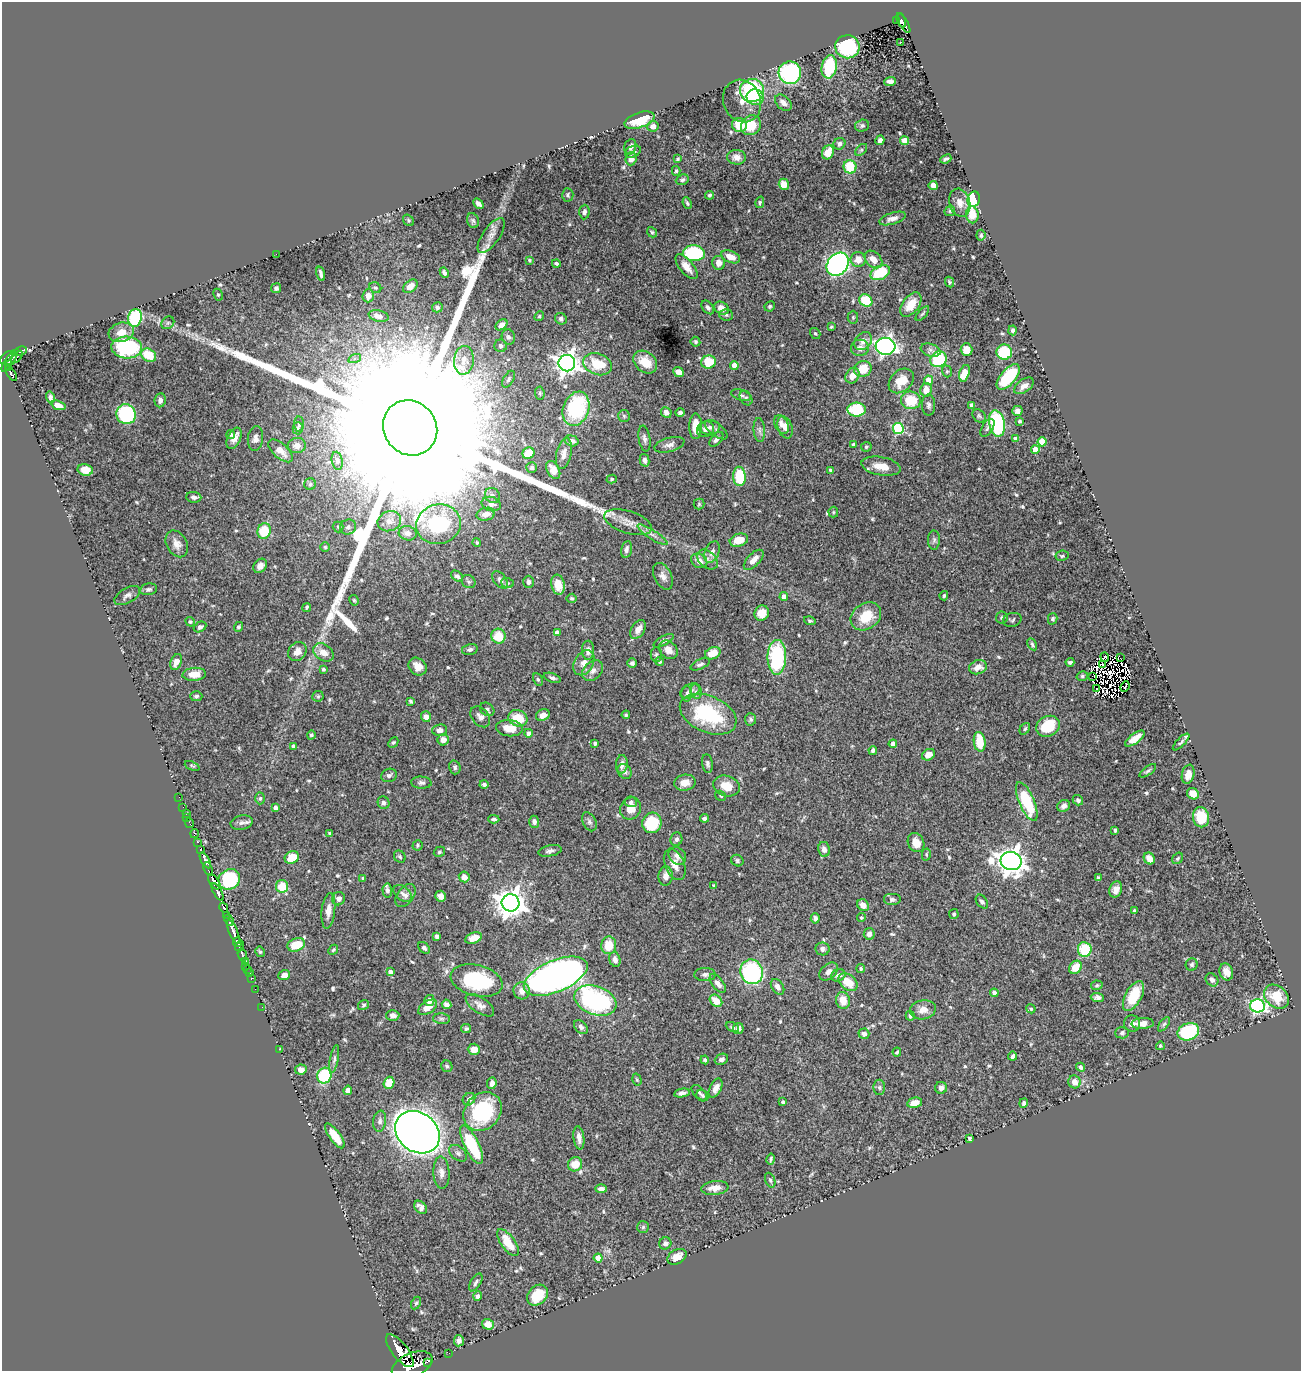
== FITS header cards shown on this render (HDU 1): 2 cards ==
NAXIS1  =                 1299
NAXIS2  =                 1369

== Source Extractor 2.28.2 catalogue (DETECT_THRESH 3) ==
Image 1299 x 1369 px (HDU 1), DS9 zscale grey, 1 PNG px = 1 image px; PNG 1303 x 1373 px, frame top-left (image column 1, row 1369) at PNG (2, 2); each listed source drawn as its Kron ellipse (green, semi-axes under 4 px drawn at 4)
Background 0.73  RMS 0.014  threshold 0.0423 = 3 sigma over >= 5 px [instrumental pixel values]
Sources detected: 630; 11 with non-positive FLUX_AUTO (blend fragments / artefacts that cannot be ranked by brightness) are neither listed nor drawn; of the other 619, the 500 brightest by FLUX_AUTO listed and drawn (119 fainter detections omitted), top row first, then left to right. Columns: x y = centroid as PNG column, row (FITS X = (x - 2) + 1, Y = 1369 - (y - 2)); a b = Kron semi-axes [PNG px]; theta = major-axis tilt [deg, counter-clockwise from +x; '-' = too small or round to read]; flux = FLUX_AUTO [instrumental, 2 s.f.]
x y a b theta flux
901 20 8 4 -68 74
896 21 2 2 - 9
904 24 10 3 -60 88
900 42 3 2 - 2.6
847 47 12 11 - 74
829 67 12 7 80 47
790 73 11 11 - 110
890 82 6 4 2 3.9
752 91 12 11 - 93
755 97 9 7 -22 11
742 101 22 18 -66 13
783 103 10 6 -44 5.8
639 120 16 7 18 23
739 125 7 7 - 20
751 125 10 9 - 23
653 126 6 5 - 4.8
862 126 7 6 - 2.4
880 140 5 4 - 3.8
905 141 4 4 - 24
839 144 6 5 - 2.8
630 147 8 6 73 3.4
861 150 7 4 45 1.8
633 152 8 5 21 2.9
828 152 7 5 63 14
736 157 9 7 -5 6.5
631 159 6 5 - 7
678 159 4 4 - 1.5
946 159 6 3 22 2
850 167 7 6 - 34
676 171 5 4 - 1.4
682 180 7 5 22 2.2
784 184 5 5 - 14
933 186 4 4 - 11
568 195 7 5 -86 1.8
709 195 4 4 - 1.9
974 199 8 6 77 63
760 202 6 4 75 1.5
687 203 6 3 -66 1.5
960 203 14 10 -74 7.8
478 204 6 4 -42 3.6
950 211 6 5 - 1.3
584 212 7 5 87 3.8
972 215 8 6 -86 16
892 218 13 5 18 5.6
408 220 6 5 - 1.5
473 221 8 5 -72 2.1
652 232 5 4 - 1.4
981 235 5 4 - 1.9
491 236 20 8 55 7.3
694 253 11 8 -3 82
276 254 2 2 - 9.6
731 257 10 5 -23 11
873 259 10 7 -45 10
529 260 4 3 - 1.5
858 260 7 7 - 11
556 263 4 3 - 2.1
719 263 7 6 - 8.3
838 264 12 10 51 280
686 267 15 7 -51 9.4
444 272 5 4 - 2.4
880 273 10 7 28 41
321 274 7 3 -74 2.5
949 282 5 4 - 1.5
410 286 8 5 37 6.4
276 288 5 5 - 2.4
375 288 6 5 - 1.5
218 295 6 4 -63 1.4
368 296 6 5 - 6.5
866 301 7 6 - 40
911 305 14 8 53 13
770 306 5 5 - 1.9
437 307 5 5 - 2.3
708 307 7 5 -50 3.2
721 308 8 6 -31 9.4
922 314 9 3 49 1.6
726 315 7 5 -4 1.8
379 316 10 5 -13 6.3
539 316 5 4 - 1.4
853 317 6 5 - 1.5
135 318 9 6 79 87
561 319 6 5 - 2.7
168 323 7 5 44 1.9
501 325 7 4 40 5.1
831 327 3 3 - 1.5
1013 330 5 4 - 2.2
121 332 13 9 15 11
815 333 6 5 - 1.7
508 337 8 6 -72 2.9
863 341 10 7 49 6.9
695 342 5 4 - 1.8
501 346 6 6 - 3.6
886 346 10 8 -6 310
127 347 15 11 -3 94
860 348 9 8 - 6.7
931 350 10 6 -19 3.4
966 350 6 6 - 12
20 351 7 3 20 64
1004 352 8 7 - 43
149 355 8 6 -34 28
6 357 8 4 41 390
17 357 7 2 47 45
355 358 6 4 19 2.6
939 359 8 7 - 49
10 360 13 4 56 400
464 360 14 10 86 9.2
645 362 13 10 -41 19
708 362 7 6 - 26
567 363 8 8 - 760
598 364 14 10 -19 29
734 365 4 4 - 11
8 368 3 3 - 110
863 369 9 7 24 20
947 371 6 5 - 1.6
679 372 6 4 -41 8.8
11 373 8 3 -58 170
964 373 8 5 73 19
852 376 8 6 58 11
1008 377 15 7 49 61
509 379 9 5 58 2.3
928 380 4 4 - 9.8
901 381 14 10 43 18
1024 386 11 6 36 4.9
926 390 7 6 - 11
540 393 7 4 -84 1.4
741 395 10 5 -18 2.5
50 397 6 4 -76 3
746 398 8 5 -58 2.2
160 400 7 5 81 3.8
911 400 10 9 - 32
58 405 7 4 -18 7.6
929 405 10 6 -89 3.3
972 405 4 4 - 4.1
576 409 17 13 70 85
857 410 9 7 1 55
1017 411 5 5 - 3.6
666 412 5 5 - 5.5
680 412 4 3 - 2.4
126 414 10 9 - 90
624 416 6 6 - 1.9
979 416 7 5 -44 1.8
1019 421 3 3 - 2.2
997 423 13 7 -79 100
299 424 7 4 -86 1.8
781 425 10 6 -66 5.6
696 426 12 6 90 17
709 427 10 7 5 4.3
785 427 11 7 -71 8.7
298 428 6 5 - 1.7
410 428 28 26 -51 220000
987 428 10 5 58 2.5
705 429 9 7 27 4.7
898 429 5 5 - 92
716 430 13 6 -37 2.8
759 430 12 5 -86 3.6
231 434 4 4 - 1.8
234 438 11 6 64 9.1
255 438 12 7 83 5.3
644 439 13 5 -80 3.6
716 439 9 5 48 3.8
1016 439 4 4 - 5.6
572 441 7 5 -16 4.6
1042 442 4 4 - 24
669 445 15 7 15 5.3
854 445 4 4 - 4.4
297 446 9 7 7 5.1
866 447 5 5 - 1.7
1035 450 4 4 - 16
281 451 15 7 -41 9.6
528 453 6 5 - 18
564 453 15 7 78 7.6
645 460 6 4 -76 3.8
337 461 9 5 -78 2.9
881 466 20 9 -10 13
532 467 5 5 - 2.4
85 470 8 5 -9 13
553 470 10 6 -60 10
830 470 3 3 - 1.5
739 476 9 6 -86 37
612 479 5 4 - 1.4
310 484 6 5 - 1.6
492 495 8 7 - 3.2
194 497 7 5 -4 3.5
491 504 10 7 -15 4.4
699 504 5 5 - 1.4
833 512 5 5 - 1.4
486 514 9 6 13 7.5
389 521 12 10 20 7.8
628 522 24 11 -17 12
438 524 22 19 14 68
338 527 5 5 - 1.4
348 527 8 7 - 3.1
264 531 8 6 71 36
408 533 9 7 -12 5.2
652 535 17 4 -33 5.7
739 540 9 6 18 15
934 540 9 6 89 2.6
477 542 4 4 - 1.3
177 544 14 10 -62 8
325 547 5 5 - 1.4
626 549 8 5 78 3.6
712 552 11 7 67 5.2
1062 556 7 5 8 1.8
707 560 12 8 -39 5.7
754 560 12 6 46 7.4
699 561 8 7 - 7.8
260 566 8 6 50 5.9
457 576 7 4 -38 2.6
663 576 14 8 -63 5.9
500 580 10 6 -51 4.7
469 582 7 6 - 2.1
528 582 6 5 - 3.3
507 583 6 5 - 1.8
558 585 10 6 -79 16
148 589 9 5 11 2.9
127 595 14 7 30 4.2
944 596 5 4 - 1.5
784 597 4 4 - 6.5
572 598 5 4 - 1.5
354 600 5 4 - 1.4
307 607 4 3 - 1.6
762 613 8 7 - 12
866 616 16 12 35 26
1002 618 6 6 - 2.1
1053 619 6 4 74 2.3
1012 620 9 6 14 2.2
810 621 6 4 -18 1.7
190 622 5 4 - 1.4
200 627 6 5 - 2.7
239 627 5 4 - 2
638 629 10 6 57 7.6
557 633 4 4 - 4.7
498 636 7 7 - 22
664 641 11 4 29 2.8
1032 644 6 4 -62 1.8
470 649 8 5 12 2.3
588 650 9 6 89 6.3
668 650 10 8 -44 7.4
297 652 10 8 52 6.7
323 652 11 8 -34 9.7
713 653 8 6 25 16
656 655 7 5 90 1.7
777 657 17 9 88 86
1105 657 5 4 - 8.5
1120 658 2 2 - 1.8
659 661 4 4 - 1.7
176 662 8 5 67 8.5
1070 662 4 3 - 2.2
584 663 13 9 58 8.1
632 663 5 5 - 2.7
700 664 10 5 24 2.6
1102 664 4 2 - 1.6
418 667 10 8 -42 9.4
978 667 9 7 20 9.7
323 669 4 3 - 1.7
593 671 12 8 45 5.5
194 674 12 6 5 13
1082 676 6 4 16 1.5
1092 676 3 2 - 2.2
552 678 9 4 -17 2.5
538 679 7 4 -63 1.6
1125 687 5 2 - 1.7
1096 689 2 2 - 1.4
690 691 10 6 29 4.4
696 692 7 5 -77 2.5
687 694 8 5 -90 2.4
196 696 6 5 - 2.1
318 696 5 5 - 1.4
411 701 4 3 - 1.6
487 709 8 6 -37 2.5
708 714 30 18 -23 76
543 715 7 5 24 7.7
626 715 4 4 - 1.4
426 717 5 5 - 6.6
480 717 12 8 -50 5.2
518 718 10 8 -25 23
750 719 6 5 - 2
1048 726 12 10 28 31
509 728 13 8 -5 13
1025 729 6 4 51 1.7
440 730 7 6 - 4.4
528 733 4 4 - 4.3
311 735 4 4 - 1.7
1135 738 11 5 36 9.9
443 740 6 5 - 7.4
393 742 6 4 46 1.4
980 742 10 5 -82 23
1181 742 11 3 45 1.9
595 743 4 3 - 3
893 744 4 4 - 6.7
293 746 4 4 - 4.2
873 750 4 4 - 3
928 755 7 5 30 8.6
622 764 9 6 86 5.9
707 764 9 5 -82 2.5
192 766 8 4 -22 1.3
455 767 7 5 -74 2.2
1148 771 10 4 35 1.9
625 772 8 6 -55 3.2
1188 774 10 6 78 8.9
389 775 8 6 21 3.1
421 783 10 6 -4 2.9
685 783 11 8 11 8.6
484 784 4 4 - 2.4
726 786 13 10 -18 15
1193 794 6 5 - 11
721 796 6 4 -33 1.3
179 797 2 2 - 7.3
260 798 6 4 87 1.9
1078 800 5 5 - 2.5
631 802 6 5 - 2.5
1027 802 21 7 -67 57
384 803 6 6 - 2.8
1064 806 7 5 33 4.2
183 807 2 2 - 3.9
275 808 4 4 - 4
630 809 11 10 - 9.5
186 813 2 2 - 5.5
187 817 2 2 - 3.7
1201 817 10 8 -79 25
705 818 4 4 - 2.9
494 819 5 4 - 2.2
534 822 6 5 - 3.6
589 822 10 6 -63 3.1
190 823 5 2 - 14
242 823 11 7 11 4
652 823 10 9 - 45
1115 830 4 3 - 2
330 833 4 3 - 1.7
195 834 4 3 - 19
676 839 7 6 - 2.9
197 842 3 3 - 130
916 843 10 8 -63 9.7
418 845 5 5 - 1.6
824 849 7 6 - 5.1
201 850 4 3 - 92
550 851 12 5 11 3.3
439 852 6 4 31 1.8
926 855 6 4 -88 1.4
677 856 9 8 - 4.8
292 857 7 6 - 20
400 857 6 5 - 1.8
1149 858 6 5 - 7.9
1177 858 6 5 - 1.5
205 860 9 4 -61 850
737 861 6 5 - 1.9
1011 861 10 9 - 1200
675 864 16 9 -68 9.7
208 869 7 3 -68 230
666 876 9 7 87 5.9
464 877 5 5 - 5.4
363 878 4 3 - 1.4
1098 878 4 3 - 1.7
229 879 11 10 - 73
214 882 8 4 -58 950
282 886 6 6 - 21
714 886 4 3 - 2
1116 890 8 6 71 6.1
387 891 7 5 -85 2.8
218 892 10 4 -60 220
403 893 10 6 -39 4.3
406 895 13 8 53 5.5
441 896 5 5 - 5.8
339 899 7 6 - 3.9
892 900 9 6 0 2.6
982 902 8 5 -54 2.8
510 903 9 8 - 1300
863 905 6 5 - 6.7
224 907 5 3 - 120
328 911 18 6 84 7.5
1134 911 4 3 - 2.8
954 914 5 4 - 1.8
227 915 3 2 - 23
815 918 5 4 - 2.7
861 918 4 4 - 1.4
229 920 6 3 -66 82
233 932 13 3 -67 920
869 934 6 5 - 4.8
437 936 4 4 - 3
473 938 8 5 20 7.9
237 942 5 3 - 340
296 945 9 6 21 23
609 945 9 7 83 19
240 946 5 3 - 450
424 948 6 5 - 2.6
822 949 7 6 - 3
1085 949 7 7 - 37
333 950 5 4 - 1.7
260 952 5 4 - 1.4
242 955 6 2 -70 19
615 960 7 5 -73 5.1
245 962 3 2 - 13
1192 964 6 6 - 2
246 966 2 2 - 11
1075 967 7 6 - 14
247 969 3 2 - 7.4
861 969 4 4 - 1.7
829 971 11 7 42 4.8
249 972 3 2 - 13
390 972 4 4 - 5.2
751 972 12 11 - 120
1226 972 9 6 -71 8.3
705 974 10 6 0 3.9
284 975 6 5 - 6
838 975 7 6 - 4.8
556 976 34 16 23 640
251 978 3 2 - 17
477 980 26 15 -14 82
1212 980 7 5 -47 4
848 982 11 7 -39 17
718 983 11 5 -51 5.4
1097 985 6 4 12 1.5
778 987 9 5 -56 4.6
255 989 2 2 - 8
522 991 8 8 - 7.6
994 993 4 4 - 5.4
1133 996 16 8 61 32
1097 997 7 4 -4 3.2
1276 997 14 10 -40 24
429 1000 5 5 - 6.1
595 1000 22 14 -20 170
843 1000 8 7 - 13
716 1001 7 5 -44 14
447 1004 5 4 - 3.9
363 1005 6 4 34 1.4
480 1005 16 7 -34 6.5
1257 1006 7 6 - 200
262 1007 2 2 - 8.1
428 1007 11 6 34 9.7
1031 1009 5 4 - 1.4
923 1010 13 9 10 8.3
393 1015 6 5 - 3.4
910 1016 5 4 - 2.3
442 1019 8 5 -5 2.5
1132 1023 8 8 - 4.4
1143 1023 11 5 3 8.4
1164 1024 8 4 53 1.9
581 1027 8 5 -48 3.2
732 1027 7 4 -26 2.1
738 1028 5 5 - 4.4
466 1029 5 4 - 1.7
1188 1032 11 8 20 66
1122 1033 7 5 3 2.7
864 1034 5 5 - 3.7
1160 1046 4 4 - 1.6
279 1049 2 2 - 13
474 1049 6 5 - 8.2
897 1052 4 3 - 1.4
1012 1056 4 3 - 2.2
334 1059 14 4 79 2.9
721 1059 7 5 24 3.2
705 1060 4 3 - 1.5
447 1066 6 5 - 2.1
1080 1067 4 4 - 2.2
301 1069 6 5 - 6
324 1076 8 7 - 54
637 1080 6 4 -74 1.4
1074 1082 6 6 - 8.3
389 1083 6 5 - 19
492 1083 6 4 84 4.9
879 1087 8 5 -89 2.1
716 1088 10 5 63 7.6
941 1088 6 6 - 4.5
348 1090 4 4 - 5.4
682 1093 8 4 10 3.9
699 1093 9 5 -45 2.5
702 1096 6 5 - 1.7
469 1099 7 5 44 3.5
783 1102 4 4 - 3.1
915 1103 7 5 13 11
1024 1103 5 4 - 2.1
483 1112 21 17 47 79
380 1121 10 6 81 3.9
417 1132 24 19 -38 1200
335 1136 15 5 -54 20
579 1138 12 5 -82 6.7
969 1138 4 3 - 2.2
472 1145 21 7 -64 60
458 1153 10 6 -39 3.3
771 1159 5 3 - 1.6
575 1164 7 7 - 16
441 1173 16 8 -87 6.5
770 1180 8 5 -69 1.7
715 1188 14 7 6 9
601 1189 6 4 0 4.3
420 1207 7 5 -49 4.6
643 1227 6 6 - 1.8
508 1243 15 7 -55 20
665 1243 6 6 - 2.8
677 1257 10 7 31 8.6
598 1258 4 4 - 16
476 1282 10 5 59 2.8
537 1295 12 9 44 22
478 1296 5 4 - 3.7
416 1303 7 4 62 1.7
488 1324 6 5 - 8
459 1341 5 5 - 3.6
400 1351 20 8 -52 2600
449 1353 2 2 - 5.3
427 1362 2 2 - 3700
412 1365 21 12 22 3700
At the frame edge (FLAGS 8, measured only in part): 1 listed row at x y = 412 1365
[119 fainter detections neither listed nor drawn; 11 non-positive-flux detections neither listed nor drawn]